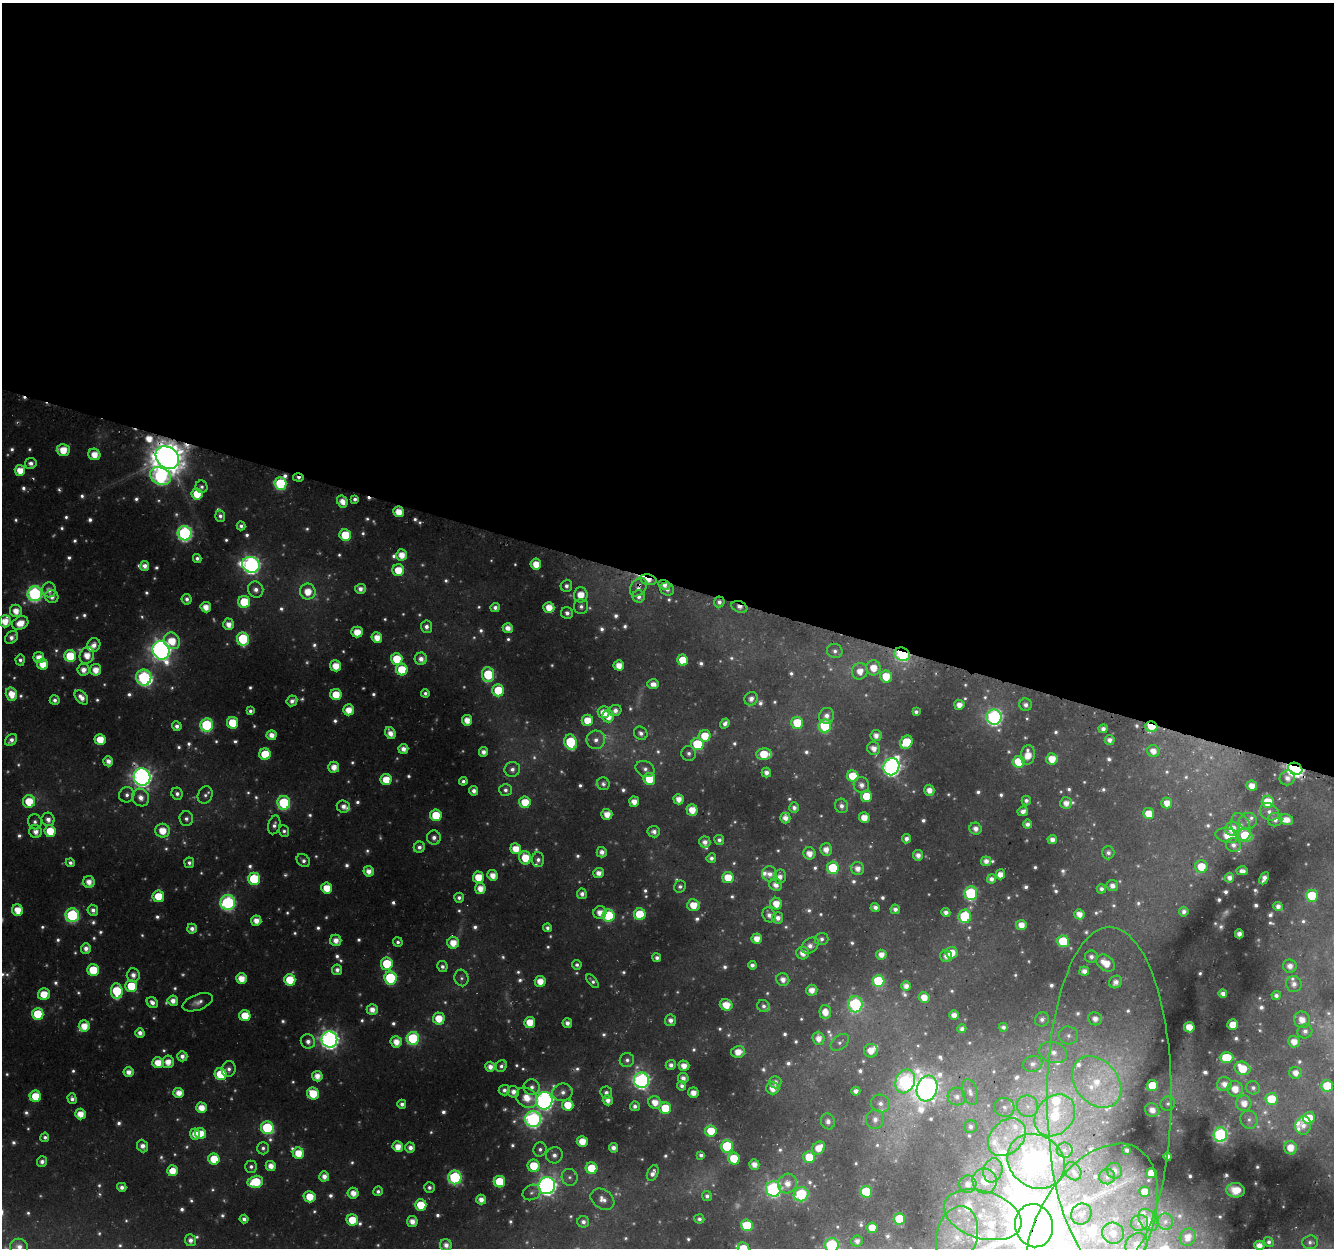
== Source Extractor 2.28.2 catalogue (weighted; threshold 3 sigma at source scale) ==
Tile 3 of 4 x 4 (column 3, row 1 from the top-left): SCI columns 2698-4029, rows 4065-5310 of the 5386 x 5586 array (HDU 1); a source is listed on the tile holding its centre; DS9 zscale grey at full resolution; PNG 1336 x 1250 px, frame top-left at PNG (2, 3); each listed source drawn as its Kron ellipse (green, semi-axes under 4 px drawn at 4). Shown black and unused: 47% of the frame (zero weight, under 3 of 4 exposures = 4% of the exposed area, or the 3 px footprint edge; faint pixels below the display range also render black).
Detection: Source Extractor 2.28.2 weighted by HDU 2 'WHT'; one run over the whole footprint, this tile lists its part. Background 0.0308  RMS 0.0048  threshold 0.0217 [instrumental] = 3 sigma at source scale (4.5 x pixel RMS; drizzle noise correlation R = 1.50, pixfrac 1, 0.0396/0.0396 arcsec/px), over >= 5 px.
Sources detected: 966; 165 too faint to see at this stretch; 3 inside a brighter object's white glare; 5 cosmic-ray / hot-pixel residue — neither listed nor drawn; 36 inside a brighter listed object's ellipse — not listed separately; of the other 757, all 500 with FLUX_AUTO >= 1.99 (the completeness limit of this list) listed and drawn (257 fainter detections not listed), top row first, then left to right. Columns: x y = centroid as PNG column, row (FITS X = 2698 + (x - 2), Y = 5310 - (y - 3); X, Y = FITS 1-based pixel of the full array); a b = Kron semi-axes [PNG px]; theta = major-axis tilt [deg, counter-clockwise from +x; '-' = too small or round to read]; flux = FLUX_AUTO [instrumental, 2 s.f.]
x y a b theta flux
63 450 6 6 - 13
94 454 6 5 - 10
167 458 12 10 -40 1600
31 463 5 5 - 3.3
20 470 5 5 - 11
160 476 11 8 -26 140
298 478 5 3 - 2.4
280 483 6 6 - 54
202 487 6 6 - 2
197 494 5 5 - 16
355 499 4 4 - 2.2
342 501 6 5 - 7.1
399 512 5 5 - 10
220 516 6 4 -69 2.3
241 526 4 4 - 2.3
185 533 7 7 - 140
345 535 6 5 - 27
402 555 5 5 - 9
197 558 4 4 - 2.3
536 564 5 5 - 11
251 565 9 8 - 260
145 566 5 4 - 4.1
398 570 6 6 - 14
648 580 8 5 -12 6.6
664 585 6 4 -20 3.9
566 586 6 6 - 2.8
638 587 10 7 52 3.2
360 589 5 5 - 4
667 589 7 6 - 2.6
49 590 7 7 - 4.8
256 590 8 7 - 4.1
308 592 8 8 - 12
35 594 7 7 - 140
581 595 7 7 - 11
639 596 6 6 - 3
52 597 7 6 - 4.6
187 599 5 5 - 2.9
244 602 6 6 - 27
719 602 5 5 - 2.7
581 606 7 7 - 2.9
206 607 5 5 - 7.8
495 607 4 4 - 2.9
549 607 5 5 - 11
739 607 8 5 -21 3
16 611 6 6 - 8
567 613 6 5 - 3
5 621 6 5 - 9.5
20 623 8 6 27 11
229 624 6 5 - 6.3
426 627 6 5 - 3.3
508 628 5 5 - 6
357 632 6 5 - 10
11 637 7 5 43 4
377 637 5 5 - 8.5
243 639 6 6 - 49
172 641 8 7 - 14
94 645 7 6 - 4.6
161 650 9 8 - 430
835 651 8 7 - 2.7
902 654 8 6 -23 90
87 655 8 7 - 9.3
70 656 6 6 - 29
39 657 5 5 - 7.4
397 659 6 6 - 20
421 659 6 6 - 4.7
20 660 5 4 - 2.3
683 660 5 5 - 16
43 664 5 5 - 11
619 665 5 5 - 7.6
336 666 5 5 - 11
873 668 7 7 - 11
83 670 6 6 - 5.6
96 670 6 5 - 8.4
402 670 6 5 - 23
860 671 8 8 - 7.9
488 675 7 6 - 39
886 676 6 6 - 15
144 677 8 7 - 120
653 684 6 5 - 4.6
498 690 6 6 - 23
425 693 4 4 - 2
11 694 7 5 -74 11
336 695 6 5 - 15
81 697 8 5 -47 5.4
751 699 7 6 - 3.8
55 700 5 5 - 2.7
292 701 5 5 - 3.5
959 705 5 5 - 5.8
1026 705 6 6 - 3
349 710 5 5 - 9.4
615 710 6 5 - 3.7
250 711 4 4 - 2
604 712 6 6 - 8.2
916 712 4 4 - 2
608 716 6 6 - 9.3
827 716 8 7 - 4.6
994 717 7 7 - 160
467 720 5 5 - 8
587 720 6 5 - 13
232 723 6 5 - 21
725 723 5 4 - 2.6
797 723 6 6 - 21
207 725 6 6 - 69
177 726 5 4 - 3.2
825 726 6 6 - 47
1151 726 6 5 - 32
1103 729 4 4 - 2.9
390 733 6 5 - 6.4
641 733 7 6 - 3.1
271 735 5 5 - 6.2
876 735 5 5 - 4.4
705 736 6 6 - 14
11 740 7 5 46 3.3
100 740 5 5 - 14
596 740 9 9 - 4.5
1110 740 5 4 - 3.1
571 742 8 6 -74 45
906 742 7 6 - 25
697 744 6 6 - 34
874 748 7 6 - 5.5
403 749 5 5 - 5.1
1153 751 6 6 - 5.6
483 752 5 4 - 3.9
689 753 7 7 - 2.7
265 754 5 5 - 21
764 754 8 5 1 18
1028 755 10 7 83 9.4
1052 759 5 5 - 11
108 761 5 5 - 4.7
1018 762 6 6 - 20
334 767 5 5 - 7.2
891 767 9 8 - 280
512 769 8 7 - 3.4
645 769 10 7 -25 3.2
1295 769 7 5 -24 260
766 773 5 4 - 3.9
853 776 6 5 - 19
142 777 8 8 - 360
1287 778 8 7 - 4
649 779 6 6 - 19
386 780 5 5 - 13
463 781 4 4 - 2.4
603 784 6 6 - 2.3
861 785 8 7 - 4.2
1252 786 5 5 - 6.5
505 790 6 6 - 2.4
929 790 5 5 - 5.6
474 791 4 4 - 3.4
177 794 6 5 - 2.7
127 795 8 7 - 2.8
205 795 9 7 63 2.2
866 796 6 5 - 18
141 798 9 8 - 6.1
679 799 5 5 - 6.1
29 801 6 6 - 19
1026 801 5 4 - 2.3
525 802 6 5 - 16
634 802 5 5 - 6.7
1268 802 6 6 - 16
284 803 7 6 - 57
1066 803 6 6 - 5.4
1167 803 5 5 - 7.3
343 806 6 6 - 4
841 806 7 6 - 3
794 808 5 5 - 3
692 810 6 5 - 10
1023 811 5 5 - 3.8
1269 812 10 8 -33 3.5
607 814 5 5 - 7.7
1149 814 5 5 - 12
436 815 5 5 - 24
785 818 5 5 - 4.8
864 818 5 5 - 9
48 819 7 6 - 4.5
186 819 7 7 - 2.4
1275 820 7 6 - 3.1
1286 820 7 5 -11 6.7
1248 821 9 8 - 2.9
35 822 7 7 - 2.2
1027 824 4 4 - 3.2
274 825 9 6 75 2.6
1241 827 14 9 -71 6.6
976 829 6 6 - 4
1232 829 7 7 - 9.4
36 831 6 6 - 5.2
50 831 6 5 - 17
162 831 7 7 - 12
284 831 6 5 - 2
654 832 6 6 - 3.3
1228 835 12 7 -9 12
1245 836 7 6 - 28
434 838 7 6 - 3.3
906 839 4 4 - 3
719 840 5 5 - 2.3
1052 840 5 4 - 4.4
705 842 5 5 - 4
1233 845 7 7 - 3.3
419 847 5 5 - 2.6
516 849 5 5 - 11
826 849 6 6 - 5.9
602 852 5 5 - 4.1
809 853 6 6 - 6.8
1108 853 6 6 - 2.3
918 855 5 5 - 4.2
525 858 7 6 - 16
711 858 5 4 - 2.7
538 860 7 6 - 2.7
303 861 7 6 - 2.5
986 861 5 5 - 4.4
70 863 4 4 - 2.1
189 863 5 5 - 2.4
1201 866 6 6 - 14
833 868 6 6 - 35
858 869 7 6 - 5.4
369 871 5 5 - 5.6
1242 871 6 4 -1 3.2
599 873 5 5 - 5.1
769 874 7 7 - 3.8
1000 874 5 5 - 7.2
493 875 5 5 - 7
478 877 6 5 - 13
780 877 7 6 - 4
728 878 5 5 - 15
1230 878 5 4 - 4
1264 878 6 4 63 4.2
254 879 6 6 - 38
991 879 4 4 - 3.2
89 882 6 6 - 6.2
776 885 6 6 - 4.9
680 886 6 5 - 2.1
1112 886 6 5 - 4
327 888 5 5 - 13
480 888 5 5 - 7.8
1101 889 4 4 - 2.4
971 893 7 6 - 70
582 894 5 5 - 3.2
158 896 6 5 - 16
1312 896 6 6 - 28
459 898 5 4 - 2.5
228 903 7 7 - 120
776 904 6 5 - 9.2
693 905 6 6 - 11
1278 906 5 4 - 3.5
875 907 4 4 - 2.8
895 909 5 4 - 3.1
17 910 6 5 - 10
93 910 5 5 - 3.3
600 912 6 6 - 6.8
946 912 4 4 - 3.2
1184 912 5 5 - 2.8
640 914 6 6 - 25
1079 914 5 5 - 6.3
72 915 7 6 - 85
608 915 6 6 - 49
769 915 8 6 -62 3.5
965 916 7 6 - 44
778 918 5 5 - 3.8
256 921 5 5 - 6.5
1021 925 5 5 - 6.8
547 928 4 4 - 2.2
192 929 5 5 - 3.5
1239 934 4 4 - 3.7
757 939 5 5 - 7.7
822 939 7 6 - 2.3
336 940 5 5 - 5.8
1063 941 6 6 - 32
398 942 5 4 - 2
453 943 6 5 - 10
810 945 10 7 39 4.3
86 948 5 5 - 4.2
803 953 6 6 - 5.9
951 953 6 6 - 10
881 955 5 5 - 5.5
946 956 6 5 - 3.7
1091 957 6 6 - 2.7
657 958 4 4 - 2.6
1106 963 10 7 -36 11
387 964 6 6 - 29
577 965 5 4 - 2
752 965 4 4 - 2.8
1290 966 7 6 - 4.8
442 967 5 5 - 2.4
93 970 6 5 - 25
337 970 5 5 - 3.5
1084 971 5 4 - 4.3
133 975 7 6 - 4.3
241 978 5 5 - 9.5
390 978 7 6 - 55
461 978 8 7 - 2.1
783 979 6 6 - 4.9
290 980 6 5 - 20
540 981 5 5 - 9.4
592 981 8 4 -49 2.1
879 981 6 6 - 46
1116 982 7 6 - 4.1
1294 984 8 7 - 3.9
131 986 6 5 - 25
906 986 5 5 - 4.3
812 990 5 5 - 6.1
117 991 8 6 -85 35
44 994 6 5 - 13
1223 994 4 4 - 3.2
1276 996 4 4 - 2.6
924 997 5 5 - 8.1
173 1001 5 5 - 5.3
198 1002 16 7 20 4.2
152 1003 6 5 - 3.7
855 1004 8 7 - 92
726 1005 6 5 - 11
764 1006 6 6 - 2.2
372 1010 5 5 - 6.1
825 1012 7 6 - 8.2
38 1014 6 6 - 27
954 1015 5 4 - 4.7
245 1016 5 5 - 15
439 1018 6 6 - 13
1042 1019 7 6 - 2.5
1095 1019 7 6 - 4.9
671 1020 6 5 - 3.9
1302 1020 8 8 - 7
530 1022 5 5 - 12
567 1023 5 4 - 3.7
1233 1025 5 5 - 11
84 1026 5 5 - 10
1003 1027 4 4 - 2
1189 1027 5 5 - 9.8
962 1029 4 4 - 2.4
1305 1031 7 7 - 2.9
140 1033 5 4 - 4
1068 1035 9 9 - 3.7
413 1038 6 6 - 58
818 1038 6 6 - 5.4
329 1040 8 8 - 330
308 1041 7 7 - 3.7
396 1042 6 5 - 8.3
840 1042 10 7 39 2.4
1294 1042 6 5 - 6.9
871 1051 7 7 - 8.7
738 1052 7 6 - 8.1
1053 1052 14 10 -16 6.9
182 1056 5 5 - 3.9
1226 1058 7 5 1 21
627 1060 7 7 - 2.5
168 1062 6 6 - 6.9
158 1063 5 5 - 11
1033 1064 10 8 16 3.6
671 1065 5 5 - 3.3
501 1066 6 5 - 2.2
684 1066 5 5 - 7
490 1067 5 5 - 4.5
1242 1068 8 6 -22 18
229 1069 8 7 - 3.2
128 1072 5 5 - 5.1
1295 1073 6 6 - 5
221 1074 6 6 - 29
317 1076 5 5 - 6.5
683 1078 5 5 - 3.8
641 1080 8 7 - 190
905 1081 12 9 66 130
775 1082 6 6 - 3
1097 1082 29 21 -50 33
1224 1084 7 7 - 5.1
1152 1085 5 5 - 18
682 1086 5 4 - 2.5
1327 1086 6 6 - 25
532 1087 8 8 - 3.2
773 1088 6 6 - 7.9
927 1088 13 10 72 570
1253 1088 7 6 - 2.1
1235 1089 8 7 - 8.2
504 1090 5 5 - 2.7
856 1091 5 4 - 3.5
513 1092 6 5 - 4.5
563 1092 10 8 16 4
970 1092 13 7 -73 3.3
178 1093 5 5 - 7
313 1093 6 5 - 20
606 1093 6 5 - 2.7
693 1093 5 5 - 5.2
35 1096 6 5 - 18
957 1097 9 8 - 3.8
1109 1097 171 62 90 180
527 1098 11 9 -38 12
72 1099 5 4 - 2.7
1271 1099 6 6 - 20
608 1100 5 5 - 3.8
544 1101 9 8 - 270
655 1102 6 6 - 8.5
880 1103 9 9 - 4.3
1244 1103 8 7 - 7
402 1104 4 4 - 2.9
1168 1104 7 7 - 2.1
568 1105 5 5 - 14
635 1106 5 5 - 2.7
1027 1106 11 10 - 5.6
1005 1107 10 9 - 3.5
201 1108 5 5 - 9.6
665 1108 6 6 - 25
1152 1110 7 6 - 5.3
80 1114 5 5 - 9.1
1055 1115 23 18 49 34
1309 1118 6 5 - 12
533 1119 8 8 - 180
875 1119 9 8 - 4.5
1249 1120 9 8 - 2.9
828 1121 8 7 - 2.6
1303 1126 9 8 - 4.2
971 1127 6 6 - 2.5
267 1128 6 6 - 55
711 1131 6 5 - 15
195 1134 5 5 - 7.4
200 1134 6 5 - 12
1220 1135 7 6 - 100
45 1137 4 4 - 2.1
1007 1137 21 16 45 14
582 1141 5 5 - 11
143 1146 6 5 - 4.6
727 1146 6 6 - 52
398 1147 5 5 - 7.9
263 1148 6 6 - 2.1
410 1148 5 5 - 3.9
613 1148 4 4 - 3.8
819 1148 7 6 - 9.5
1290 1148 6 6 - 9.1
540 1149 7 6 - 2.3
1065 1150 8 7 - 2.5
1127 1150 4 4 - 2.2
298 1153 5 5 - 12
554 1155 8 8 - 3.6
701 1155 4 4 - 2
1168 1156 4 4 - 3.3
809 1157 6 5 - 19
214 1159 5 5 - 17
734 1159 6 5 - 23
42 1161 5 5 - 3
1036 1161 30 26 -36 540
754 1164 5 5 - 5.5
271 1166 5 5 - 6.5
534 1166 6 6 - 20
251 1167 6 5 - 2.1
591 1168 6 6 - 22
993 1170 12 9 74 5.8
172 1171 5 5 - 12
1073 1171 10 7 -54 2.7
1114 1171 8 7 - 3
653 1173 8 5 66 3.3
1151 1173 5 5 - 11
324 1176 5 5 - 5.2
455 1177 7 6 - 87
570 1177 8 8 - 2.7
1107 1177 8 7 - 2.2
985 1181 12 12 - 13
255 1182 8 6 13 28
499 1182 6 5 - 29
787 1184 10 9 - 7.4
968 1184 9 8 - 4.9
547 1186 8 8 - 330
122 1187 5 4 - 3.2
429 1187 5 5 - 2
773 1189 7 7 - 150
1236 1190 9 7 -8 7.6
378 1191 5 4 - 2.1
532 1192 9 7 27 2.1
866 1192 6 6 - 35
1145 1192 5 5 - 7.9
353 1193 5 5 - 6.4
801 1194 7 7 - 55
707 1196 5 4 - 2.2
310 1197 6 5 - 14
602 1199 13 9 -34 4.8
481 1200 5 5 - 4.9
421 1205 6 5 - 17
1081 1214 11 9 50 5.4
983 1215 40 23 -17 39
244 1219 4 4 - 2.4
699 1219 5 4 - 2.1
899 1219 5 5 - 29
352 1220 6 5 - 16
1148 1220 12 8 -56 3.9
412 1221 5 5 - 5.8
1165 1221 8 7 - 2.3
583 1222 6 6 - 3
1139 1223 8 8 - 3.1
747 1225 6 6 - 34
1034 1226 22 19 -77 4400
872 1228 5 5 - 9.6
1091 1231 95 56 62 190
1113 1233 11 10 - 7.6
957 1236 30 20 75 23
1188 1237 9 8 - 6.6
190 1240 6 5 - 3.6
857 1241 6 5 - 3.4
1269 1242 5 4 - 2.1
1310 1242 8 6 3 2.1
1136 1244 12 10 47 5.4
446 1245 6 6 - 4.5
832 1245 7 7 - 75
1259 1245 5 5 - 5.4
19 1247 9 8 - 4.9
743 1248 6 5 - 12
Overlapping masked pixels (flux is a lower limit): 15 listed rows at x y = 167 458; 298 478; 648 580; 664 585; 638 587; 719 602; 739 607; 902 654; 1151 726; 1295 769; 142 777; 692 810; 274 825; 1109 1097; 1034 1226
Isophote crosses this tile's border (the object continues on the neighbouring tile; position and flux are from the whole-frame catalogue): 9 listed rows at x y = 5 621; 1109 1097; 1034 1226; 1091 1231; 446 1245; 832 1245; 1259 1245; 19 1247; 743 1248